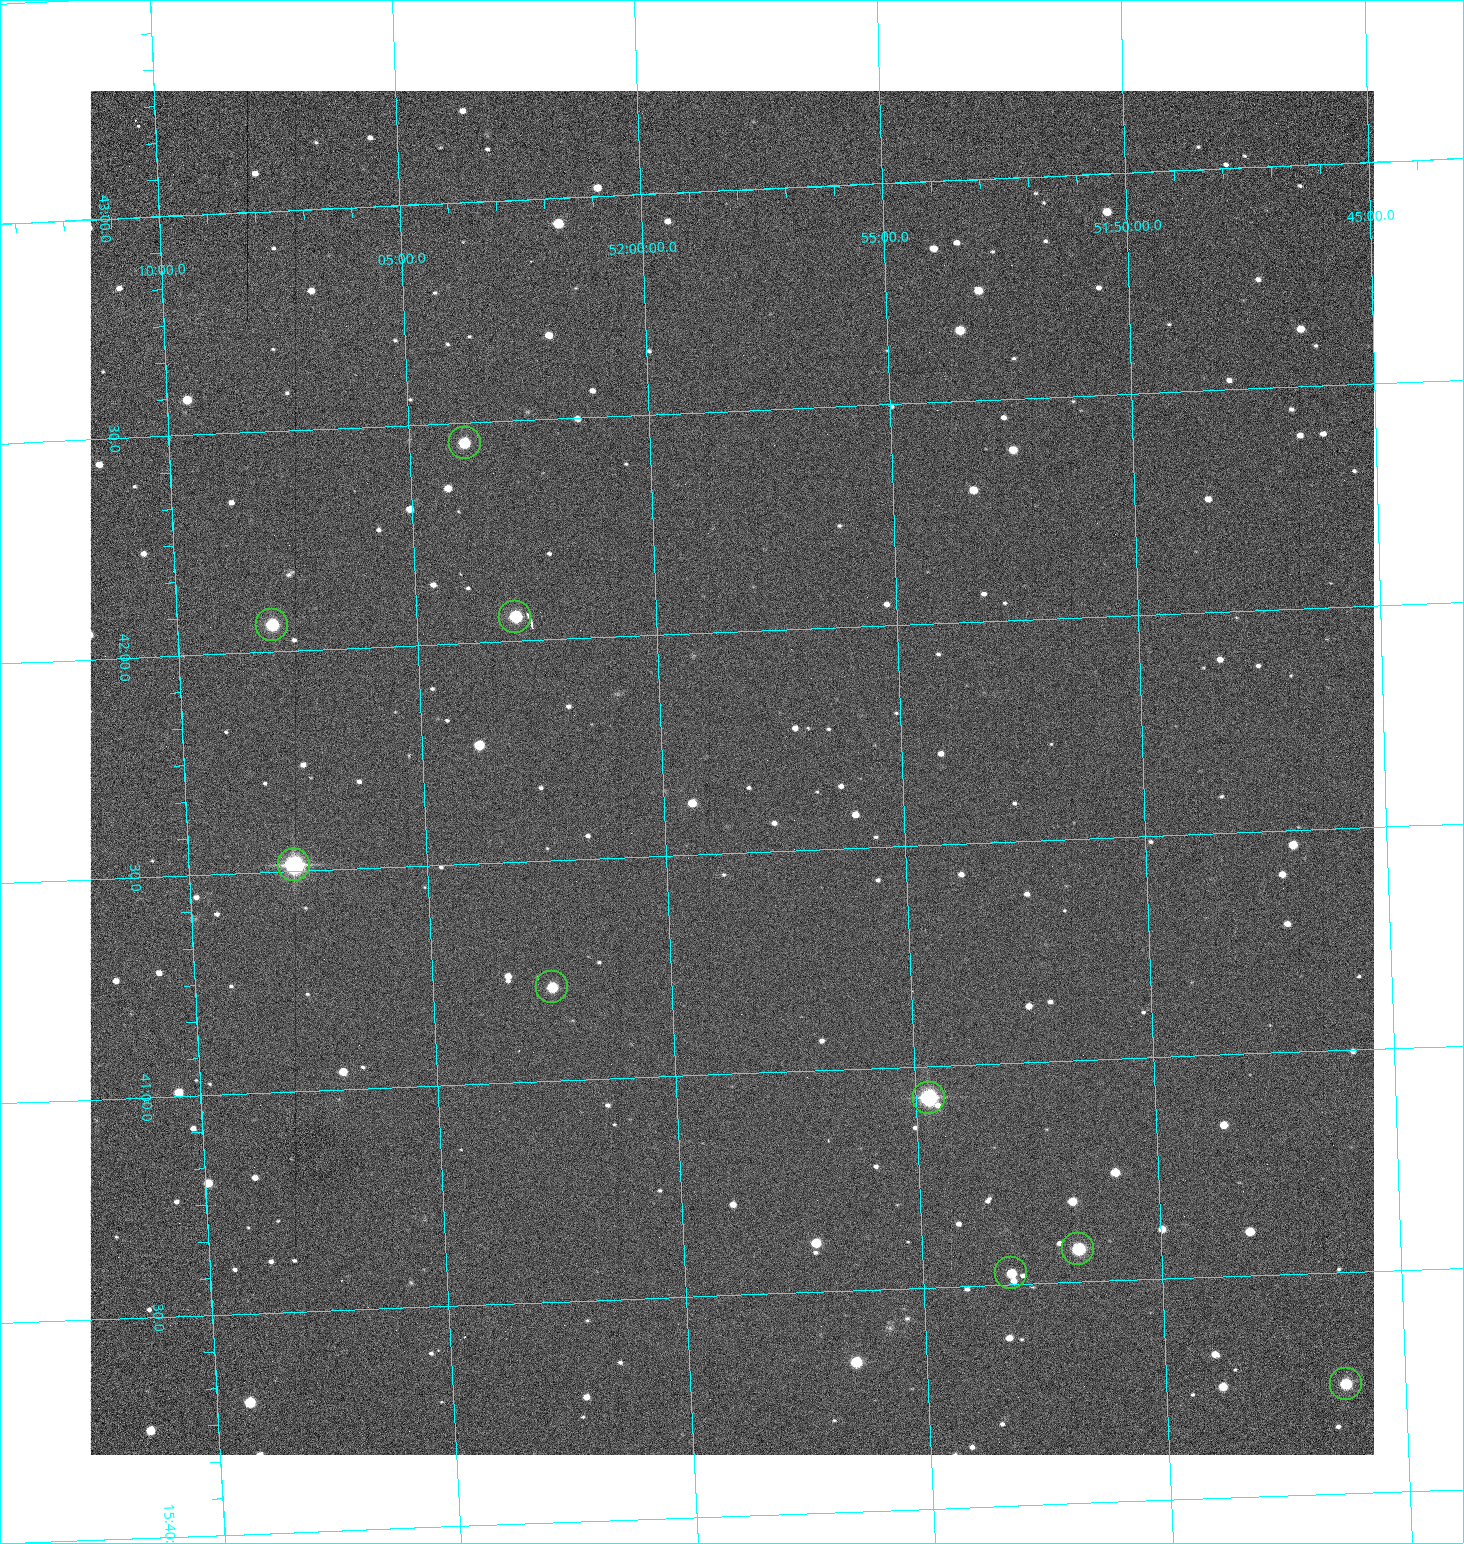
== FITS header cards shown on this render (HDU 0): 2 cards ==
NAXIS1  =                 1284 /fastest changing axis
NAXIS2  =                 1364 /next to fastest changing axis

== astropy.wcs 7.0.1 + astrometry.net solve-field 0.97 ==
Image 1284 x 1364 px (HDU 0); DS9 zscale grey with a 90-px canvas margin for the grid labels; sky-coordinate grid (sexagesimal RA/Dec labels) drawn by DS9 from the SOLVED WCS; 9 Tycho-2 reference stars matched to detected sources circled (green)
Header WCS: RA---TAN/DEC--TAN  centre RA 15:41:41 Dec +51:59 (235.42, +51.98 deg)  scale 1.26 arcsec/px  FOV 26.9' x 28.5'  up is +92 deg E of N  parity flipped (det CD > 0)
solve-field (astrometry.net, Tycho-2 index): VERIFIED the header's WCS against the Tycho-2 star catalogue (9 matches, 0 conflicts) and refined it, rather than solving blind
Solved WCS: RA---TAN-SIP/DEC--TAN-SIP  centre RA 15:41:41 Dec +51:59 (235.42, +51.98 deg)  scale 1.25 arcsec/px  FOV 26.8' x 28.5'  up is +92 deg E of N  parity flipped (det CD > 0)
The solver's refit moves the header's centre by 0.47 arcsec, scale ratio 0.9964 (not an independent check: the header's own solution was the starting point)
Tycho-2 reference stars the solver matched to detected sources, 9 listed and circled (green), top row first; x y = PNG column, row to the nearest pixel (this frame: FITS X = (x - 90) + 1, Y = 1364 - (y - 91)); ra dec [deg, ICRS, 3 dp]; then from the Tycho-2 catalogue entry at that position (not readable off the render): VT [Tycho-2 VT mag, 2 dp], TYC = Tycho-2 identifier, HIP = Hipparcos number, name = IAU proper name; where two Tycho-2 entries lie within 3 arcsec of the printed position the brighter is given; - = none
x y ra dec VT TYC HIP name
465 443 235.614 +52.064 11.61 3489-1132-1 - -
515 617 235.514 +52.049 11.19 3489-1407-1 - -
272 625 235.515 +52.133 11.12 3489-1380-1 - -
294 865 235.378 +52.130 9.31 3489-1322-1 76850 -
552 987 235.303 +52.042 11.52 3489-958-1 - -
929 1098 235.232 +51.912 9.59 3489-824-1 - -
1078 1249 235.143 +51.862 10.97 3489-1016-1 - -
1011 1273 235.131 +51.886 12.29 3489-908-1 - -
1346 1384 235.062 +51.771 11.53 3489-1453-1 - -